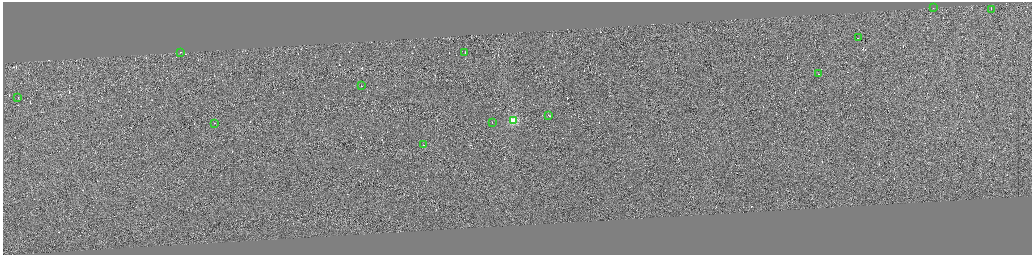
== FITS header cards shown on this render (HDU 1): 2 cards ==
NAXIS1  =                 4117
NAXIS2  =                 1012

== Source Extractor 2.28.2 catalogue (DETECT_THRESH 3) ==
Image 4117 x 1012 px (HDU 1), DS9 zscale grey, zoomed out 1/4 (1 PNG px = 4 x 4 image px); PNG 1034 x 257 px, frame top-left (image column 3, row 1010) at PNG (3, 2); each listed source drawn as its Kron ellipse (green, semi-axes under 4 px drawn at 4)
Background 0.117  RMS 2.9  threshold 8.69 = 3 sigma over >= 5 px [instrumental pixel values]
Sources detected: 379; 366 cannot appear on this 1/4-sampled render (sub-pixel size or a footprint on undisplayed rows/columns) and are neither listed nor drawn; the other 13 listed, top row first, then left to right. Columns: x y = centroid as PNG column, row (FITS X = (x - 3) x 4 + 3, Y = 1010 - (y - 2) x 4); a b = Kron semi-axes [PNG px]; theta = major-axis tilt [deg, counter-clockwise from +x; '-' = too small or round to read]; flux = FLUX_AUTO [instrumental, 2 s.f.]
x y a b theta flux
933 8 2 1 - 19000
991 9 2 1 - 5200
858 37 2 1 - 6600
180 52 2 1 - 6500
465 52 2 1 - 7300
818 73 2 1 - 6000
361 86 2 1 - 6200
18 98 2 1 - 3400
549 115 4 1 - 17000
514 120 2 2 - 99000
492 122 2 1 - 7500
214 123 2 1 - 4700
423 145 3 1 - 9300
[366 sub-pixel or undisplayed-footprint detections neither listed nor drawn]